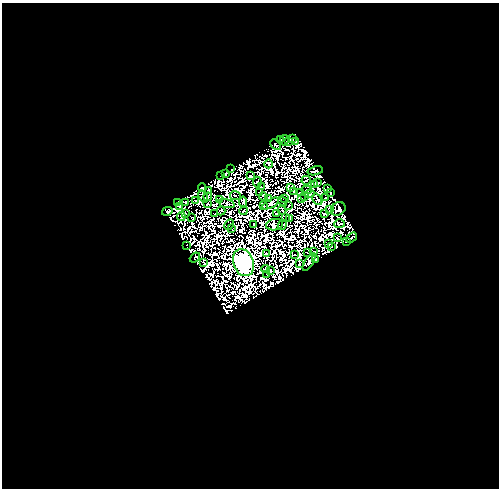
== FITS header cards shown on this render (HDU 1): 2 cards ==
NAXIS1  =                  497
NAXIS2  =                  486

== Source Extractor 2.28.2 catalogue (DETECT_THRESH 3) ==
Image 497 x 486 px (HDU 1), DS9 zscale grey, 1 PNG px = 1 image px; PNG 501 x 490 px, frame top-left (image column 1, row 486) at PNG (2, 3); each listed source drawn as its Kron ellipse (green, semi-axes under 4 px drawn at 4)
Background 0.535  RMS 3.4e-04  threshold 0.00102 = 3 sigma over >= 5 px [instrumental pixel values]
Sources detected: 213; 125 with non-positive FLUX_AUTO (blend fragments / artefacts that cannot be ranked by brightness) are neither listed nor drawn; the other 88 listed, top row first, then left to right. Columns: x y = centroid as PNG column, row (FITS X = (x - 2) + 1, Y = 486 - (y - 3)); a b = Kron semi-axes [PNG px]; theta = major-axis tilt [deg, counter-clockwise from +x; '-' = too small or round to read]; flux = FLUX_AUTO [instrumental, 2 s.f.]
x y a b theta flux
292 138 3 2 - 35
281 140 2 2 - 7.6
284 140 5 2 - 12
289 141 4 3 - 190
296 142 3 2 - 2.2
276 145 6 2 -44 36
269 164 4 2 - 30
231 169 2 2 - 34
315 171 8 3 12 22
225 173 3 3 - 18
221 175 3 2 - 19
250 176 3 2 - 22
306 180 4 2 - 22
257 182 5 3 - 26
318 182 4 2 - 23
314 184 3 2 - 33
202 187 4 2 - 39
261 187 3 2 - 12
291 188 4 2 - 24
328 188 4 3 - 26
307 190 5 3 - 26
208 191 4 3 - 49
293 192 4 2 - 49
300 192 3 2 - 24
259 193 2 2 - 15
331 193 3 3 - 66
310 194 5 3 - 31
203 196 6 3 -62 3.7
235 196 5 2 - 8.1
263 196 4 3 - 50
208 197 4 2 - 61
305 197 2 2 - 6.5
326 197 3 2 - 29
268 198 3 2 - 20
285 198 2 2 - 2.3
302 198 3 2 - 17
317 199 6 2 -56 38
220 200 3 3 - 18
196 201 3 2 - 3
283 201 5 2 - 22
178 202 3 2 - 45
243 202 5 2 - 47
186 203 3 2 - 46
207 203 2 2 - 22
226 203 8 3 -17 34
271 204 9 3 30 20
289 205 3 2 - 15
263 206 3 2 - 59
179 207 3 2 - 13
338 209 8 6 37 130
282 210 4 3 - 25
329 210 3 2 - 11
167 211 5 3 - 17
221 211 4 2 - 31
244 211 4 2 - 1
185 213 3 2 - 7.1
276 213 3 2 - 49
215 214 2 2 - 15
324 214 3 3 - 17
181 217 4 2 - 43
192 217 4 2 - 38
286 218 3 2 - 6.9
290 219 4 2 - 31
339 224 5 2 - 21
229 225 6 2 62 44
254 225 4 2 - 45
275 225 8 5 9 49
282 225 5 2 - 27
232 229 3 2 - 8.5
337 238 3 2 - 30
352 238 6 4 35 55
346 242 2 2 - 49
329 243 3 2 - 28
186 245 2 2 - 27
331 247 4 2 - 13
313 251 3 2 - 17
308 252 3 2 - 13
267 253 2 2 - 46
294 255 3 2 - 39
195 258 6 2 40 42
315 260 3 2 - 16
309 262 10 4 59 100
204 263 3 2 - 22
244 263 14 10 -69 150000
299 264 4 2 - 17
266 269 4 2 - 11
271 270 3 3 - 52
267 275 2 2 - 26
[125 non-positive-flux detections neither listed nor drawn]